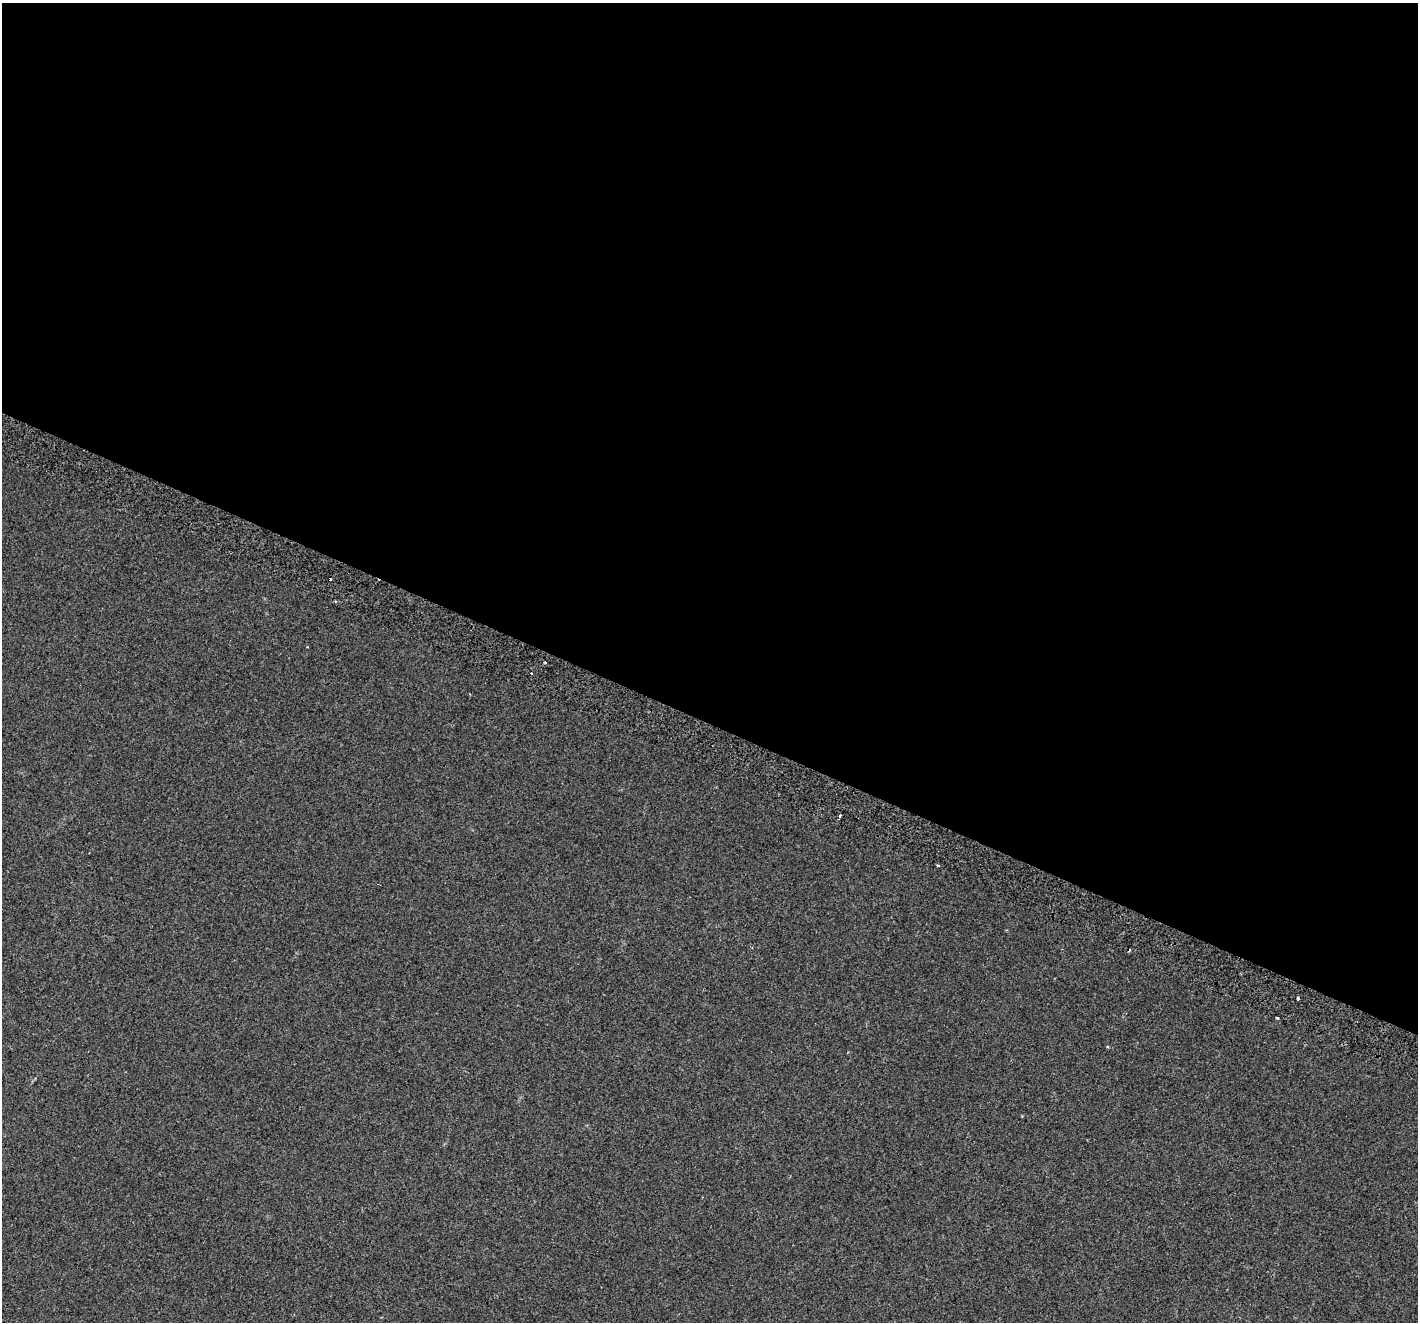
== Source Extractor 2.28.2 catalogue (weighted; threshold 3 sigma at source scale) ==
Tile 3 of 4 x 4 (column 3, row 1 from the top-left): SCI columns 2899-4314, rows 4304-5623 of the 5787 x 5904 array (HDU 1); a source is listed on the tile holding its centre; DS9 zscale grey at full resolution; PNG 1420 x 1324 px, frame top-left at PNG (2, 3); no overlay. Shown black and unused: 55% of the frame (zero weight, under 2 of 3 exposures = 4% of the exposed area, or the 3 px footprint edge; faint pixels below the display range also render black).
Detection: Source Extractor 2.28.2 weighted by HDU 2 'WHT'; one run over the whole footprint, this tile lists its part. Background 0.0509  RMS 0.006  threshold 0.0271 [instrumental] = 3 sigma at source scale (4.5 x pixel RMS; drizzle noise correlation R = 1.50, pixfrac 1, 0.0396/0.0396 arcsec/px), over >= 5 px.
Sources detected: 8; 3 cosmic-ray / hot-pixel residue — not listed; the other 5 listed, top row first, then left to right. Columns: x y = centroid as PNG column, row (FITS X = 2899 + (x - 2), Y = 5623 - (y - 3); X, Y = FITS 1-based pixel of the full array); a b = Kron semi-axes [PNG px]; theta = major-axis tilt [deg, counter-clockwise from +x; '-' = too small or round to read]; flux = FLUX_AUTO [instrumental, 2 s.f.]
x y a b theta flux
545 663 3 2 - 0.68
840 816 4 3 - 4.3
937 865 4 3 - 0.66
1298 998 4 3 - 1.8
1277 1018 3 3 - 1.5